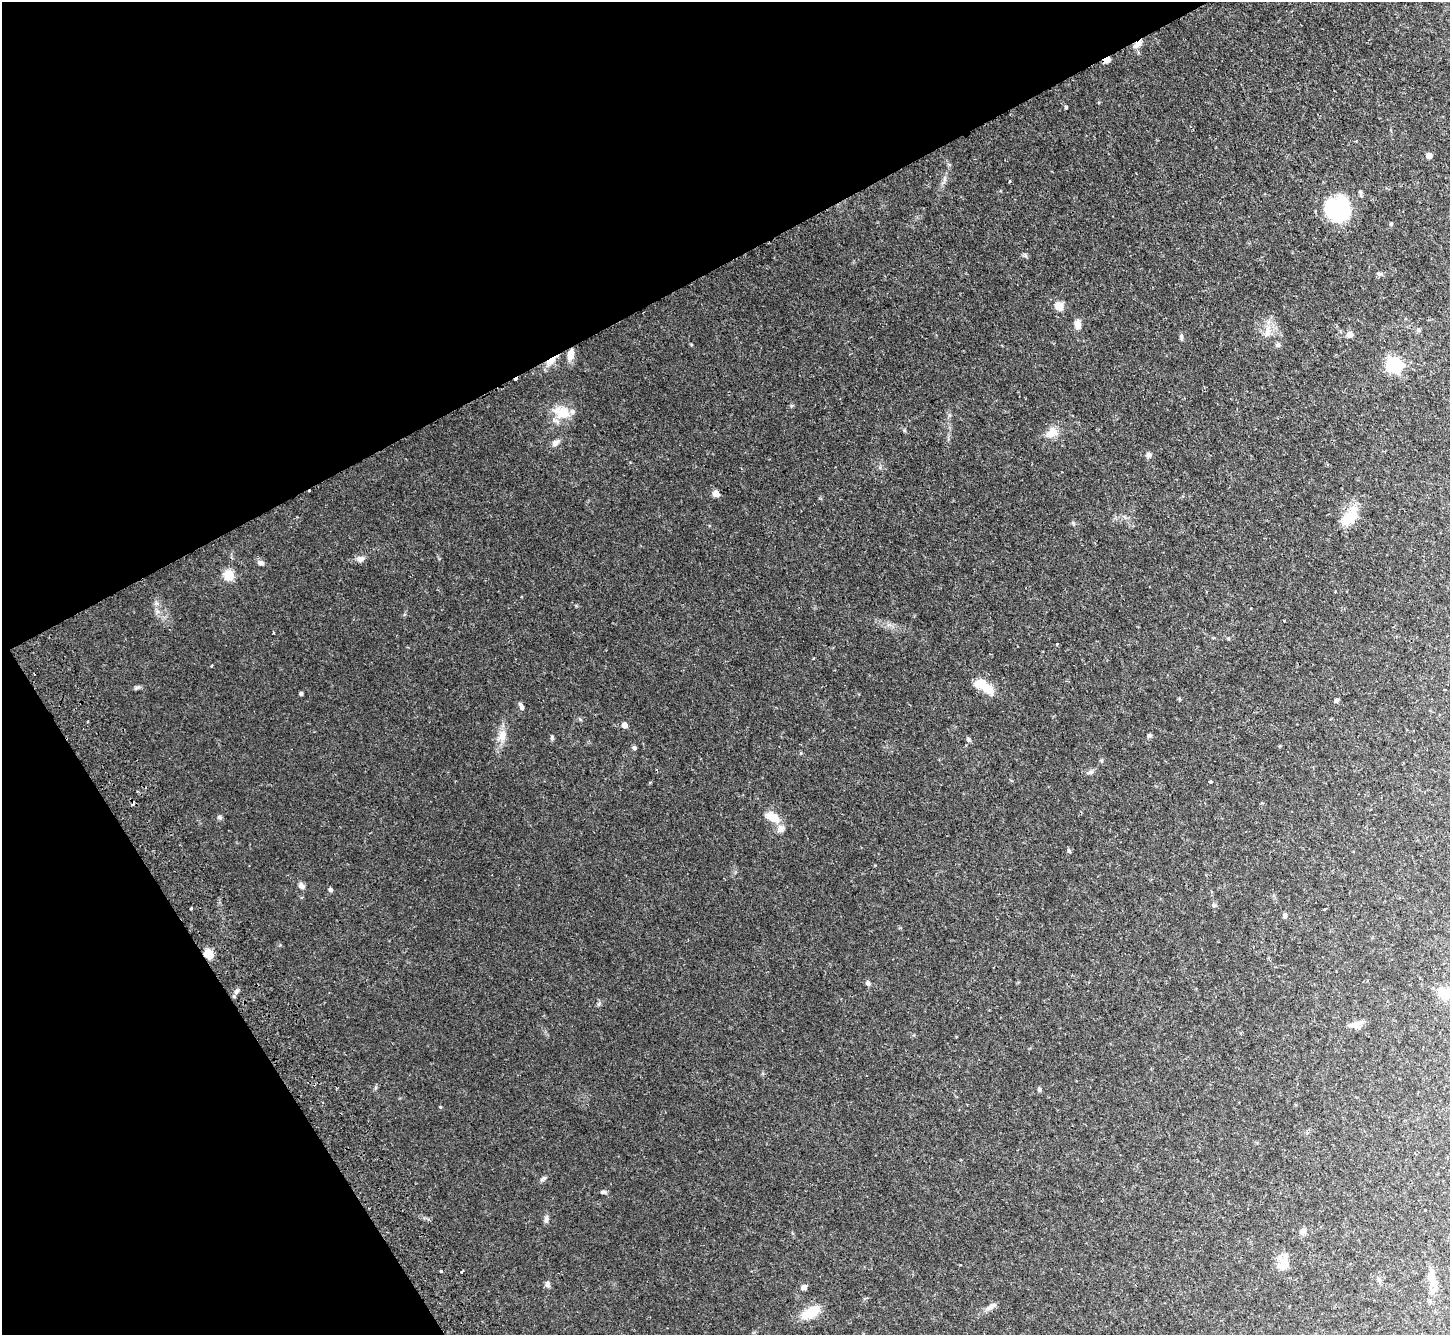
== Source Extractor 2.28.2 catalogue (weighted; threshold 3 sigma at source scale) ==
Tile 5 of 4 x 4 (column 1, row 2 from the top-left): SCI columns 52-1499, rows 2991-4323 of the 5893 x 5846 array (HDU 1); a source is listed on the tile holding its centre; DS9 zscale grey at full resolution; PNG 1452 x 1337 px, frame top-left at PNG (2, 2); no overlay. Shown black and unused: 28% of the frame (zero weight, under 2 of 3 exposures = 3% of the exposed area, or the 3 px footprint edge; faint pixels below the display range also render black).
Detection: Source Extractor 2.28.2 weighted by HDU 2 'WHT'; one run over the whole footprint, this tile lists its part. Background 0.0814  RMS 0.0064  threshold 0.029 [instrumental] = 3 sigma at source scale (4.5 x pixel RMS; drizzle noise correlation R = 1.50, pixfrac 1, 0.05/0.05 arcsec/px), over >= 5 px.
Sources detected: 79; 1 inside a brighter object's white glare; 3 cosmic-ray / hot-pixel residue — not listed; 1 inside a brighter listed object's ellipse — not listed separately; the other 74 listed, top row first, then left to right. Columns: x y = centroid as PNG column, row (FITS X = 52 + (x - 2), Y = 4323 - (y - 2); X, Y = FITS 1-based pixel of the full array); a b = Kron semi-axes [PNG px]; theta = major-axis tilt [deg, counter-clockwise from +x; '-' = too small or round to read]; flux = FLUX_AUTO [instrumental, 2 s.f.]
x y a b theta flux
1138 44 14 6 35 3.8
1107 60 8 5 27 3.6
1066 107 3 3 - 1.6
1429 156 5 4 - 4.3
1336 210 23 19 -34 64
1391 224 4 4 - 0.76
1379 273 7 4 -9 1
1059 306 6 5 - 16
1078 324 11 7 -82 3.8
1419 330 5 5 - 0.99
1267 333 10 7 75 3
1350 335 8 7 - 3.3
1181 336 9 4 -90 1.1
1278 345 7 5 21 1.2
571 354 12 7 77 5.2
550 361 14 6 38 5.2
1394 365 7 6 - 140
562 413 24 15 -7 12
904 430 5 4 - 0.76
1051 433 18 10 41 6.3
555 443 9 7 44 2.5
1149 455 6 6 - 1.8
716 494 7 6 - 3.6
1350 515 25 16 56 13
360 559 10 7 19 2.9
261 563 9 6 -10 2
229 575 6 5 - 36
1284 620 3 2 - 0.85
1228 638 6 4 -20 0.67
1057 644 3 3 - 0.84
814 658 3 2 - 0.45
212 665 4 2 - 0.54
137 688 7 4 1 1.1
986 688 22 11 -37 11
1445 690 3 2 - 0.48
301 694 4 3 - 1.3
1337 700 5 4 - 1.5
521 707 11 5 -64 1.7
625 725 5 5 - 3.8
502 735 15 10 80 6.3
1149 736 6 5 - 1.2
552 738 7 5 -77 0.98
968 739 7 4 -89 0.91
634 748 5 5 - 1.1
1090 772 8 6 15 1.5
1210 782 3 3 - 1.2
220 817 6 5 - 1.1
773 817 17 10 -31 8.2
301 886 8 6 -49 2.2
330 890 5 4 - 1.4
1214 906 6 5 - 0.98
191 908 3 2 - 0.88
1325 909 4 2 - 1
1285 916 6 5 - 1.5
209 953 5 5 - 26
868 983 8 5 -74 1.3
236 992 7 5 87 1.6
1447 993 18 13 -31 9
1355 1025 15 8 -4 4.1
1039 1090 5 5 - 1.2
543 1178 10 4 39 1.3
603 1192 8 4 -6 1.3
1425 1210 3 2 - 0.5
546 1219 9 6 74 2
1303 1232 10 6 63 2
1284 1265 18 14 -86 7.5
441 1271 3 2 - 0.87
462 1272 3 3 - 1.5
1379 1280 8 5 -62 1.4
1432 1280 26 8 -69 6.4
548 1284 7 6 - 2
804 1287 5 5 - 3.3
991 1307 15 6 33 2.9
810 1312 21 11 25 13
Overlapping masked pixels (flux is a lower limit): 5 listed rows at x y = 1138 44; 1107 60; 571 354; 550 361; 209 953
Isophote crosses this tile's border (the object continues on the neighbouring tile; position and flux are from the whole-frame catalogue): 1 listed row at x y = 1447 993
Unlisted compact peaks at least as high as the median listed source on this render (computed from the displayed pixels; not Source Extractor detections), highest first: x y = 440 1107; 1069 851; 1026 256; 598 1004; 580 719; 157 611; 156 603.